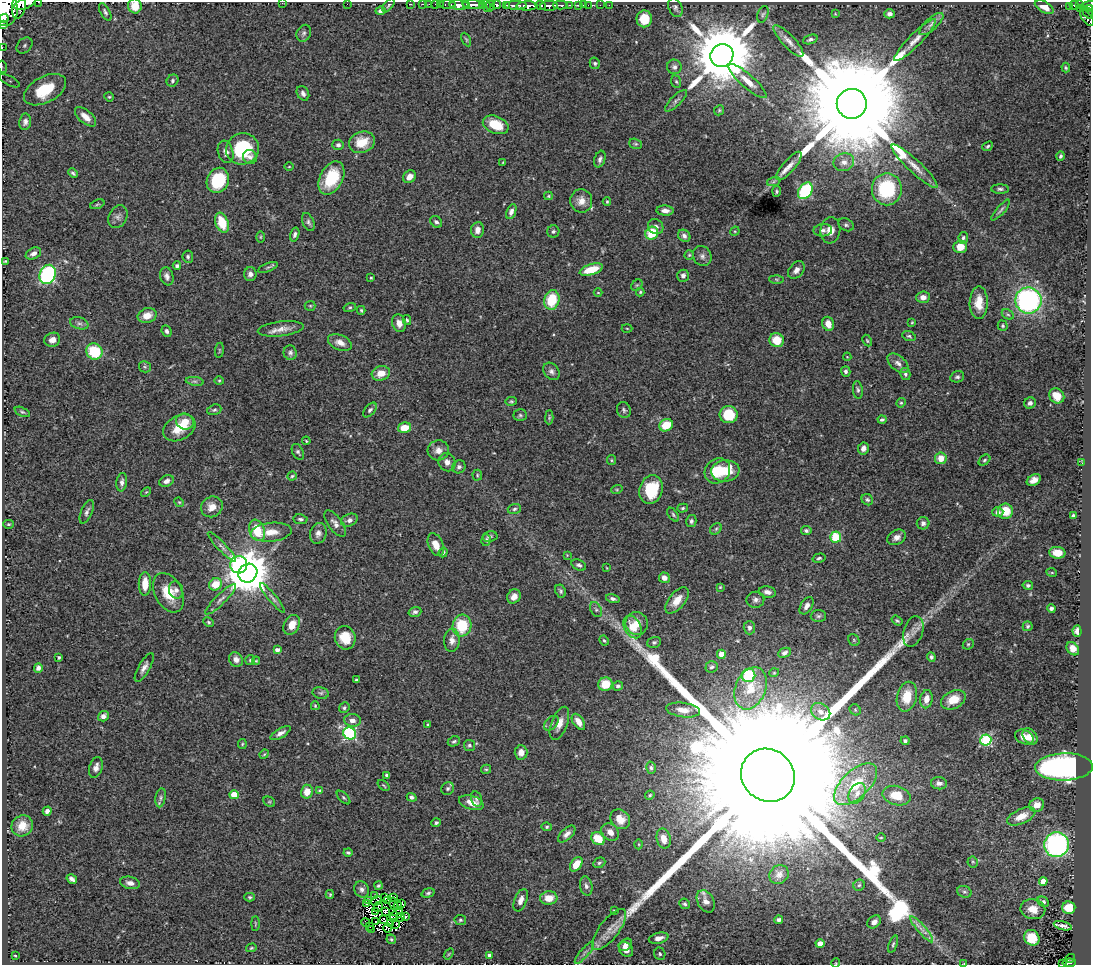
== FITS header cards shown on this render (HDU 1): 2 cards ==
NAXIS1  =                 1089
NAXIS2  =                  963

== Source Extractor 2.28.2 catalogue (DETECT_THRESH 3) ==
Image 1089 x 963 px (HDU 1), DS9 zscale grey, 1 PNG px = 1 image px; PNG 1093 x 967 px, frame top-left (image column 1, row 963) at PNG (2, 2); each listed source drawn as its Kron ellipse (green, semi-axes under 4 px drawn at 4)
Background 0.591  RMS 0.024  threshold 0.0716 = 3 sigma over >= 5 px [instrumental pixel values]
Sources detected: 448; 6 with non-positive FLUX_AUTO (blend fragments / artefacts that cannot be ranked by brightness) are neither listed nor drawn; the other 442 listed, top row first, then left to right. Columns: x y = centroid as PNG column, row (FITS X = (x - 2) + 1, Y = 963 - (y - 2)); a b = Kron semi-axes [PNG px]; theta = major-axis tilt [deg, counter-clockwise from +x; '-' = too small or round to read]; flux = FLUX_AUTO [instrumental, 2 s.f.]
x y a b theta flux
38 2 2 2 - 32
25 3 11 5 22 1000
282 3 2 2 - 6.3
347 4 2 2 - 85
411 4 2 2 - 13
423 4 3 2 - 23
429 4 2 2 - 14
435 4 3 2 - 15
440 4 2 2 - 12
448 4 8 3 0 87
389 5 8 4 49 2.7
459 5 9 4 -2 1200
473 5 11 3 -1 970
486 5 7 3 -64 160
490 5 5 3 - 160
496 5 4 3 - 380
507 5 4 2 - 130
516 5 11 3 0 390
541 5 5 3 - 380
560 5 7 3 -1 230
569 5 3 2 - 57
578 5 4 3 - 43
583 5 3 2 - 4.9
588 5 2 2 - 12
600 5 2 2 - 11
609 5 2 2 - 7.7
1074 5 4 3 - 140
1079 5 4 2 - 69
19 6 13 7 80 1300
135 6 7 6 - 27
466 6 3 2 - 220
482 6 4 3 - 40
527 6 10 4 2 1400
549 6 9 5 4 1200
1070 6 4 3 - 170
1088 6 8 3 15 270
675 7 10 7 -67 4.5
1044 7 10 5 -28 11
1080 8 4 3 - 120
5 9 17 13 -85 3800
1090 9 3 2 - 150
380 11 5 4 - 5.2
105 12 9 4 -60 4.3
1088 13 7 3 -52 120
763 14 8 5 70 3.5
835 14 4 4 - 1.3
889 14 5 4 - 5.3
1087 18 9 4 -50 310
4 19 4 3 - 470
644 19 8 8 - 30
931 24 15 6 42 8.1
2 25 3 2 - 110
304 33 8 7 - 4.6
466 39 7 4 -63 2.2
810 39 7 4 20 3.7
915 40 29 6 45 18
788 41 21 6 -47 11
25 45 9 7 47 6.1
2 48 2 2 - 11
722 55 12 11 - 17000
595 63 6 5 - 2.7
3 67 6 4 -70 2
674 67 7 7 - 5.6
1066 68 5 3 - 1.9
10 81 11 4 -27 4.3
172 81 6 5 - 3.6
748 81 24 7 -41 19
676 82 6 5 - 2.7
45 90 23 13 28 71
303 93 8 6 -61 5.7
109 97 5 4 - 1.8
676 101 14 5 44 5.6
852 104 15 15 - 85000
719 110 5 4 - 2.2
86 117 13 6 -41 14
25 122 8 6 81 5.5
496 125 13 8 -23 39
362 142 13 10 19 33
635 144 6 5 - 2.8
338 145 6 5 - 4.2
988 146 6 4 40 2.5
243 149 16 15 - 89
226 152 11 7 -74 8.7
1060 156 4 4 - 3.3
250 157 7 7 - 6
600 159 8 5 71 5.1
503 162 3 3 - 1.3
844 162 10 8 19 11
789 166 18 6 49 13
914 166 31 6 -43 19
289 167 4 3 - 1.3
73 173 5 3 - 2.8
410 177 7 6 - 11
331 178 18 11 64 66
218 180 13 10 65 88
774 181 7 4 20 3.4
887 189 16 15 - 110
1000 189 9 4 0 3.9
777 191 5 3 - 2.1
805 191 9 6 56 120
548 196 4 4 - 1.7
581 201 12 11 - 15
607 202 4 3 - 1.9
97 204 7 4 20 2.3
1001 210 13 3 49 3.8
665 211 8 5 -4 7.7
511 212 8 4 68 7.5
118 217 12 9 62 7.1
308 222 9 5 -67 4.5
436 222 6 5 - 4.3
222 223 10 6 -69 41
846 225 8 6 -26 3.8
656 227 8 7 - 6.1
477 230 8 6 83 11
823 230 9 6 4 5.9
830 230 13 10 83 16
553 231 6 6 - 3.3
735 231 5 4 - 1.6
652 233 7 6 - 50
295 235 7 4 73 4.3
684 236 7 5 -43 5.8
260 237 6 3 89 1.9
963 238 6 5 - 3.3
960 247 7 6 - 23
33 253 8 5 25 7.5
689 255 5 4 - 1.9
702 256 10 9 - 7.1
188 257 6 5 - 3.7
5 261 3 2 - 1.5
177 266 4 4 - 4.7
268 267 10 3 21 2.9
591 270 12 5 18 37
796 270 10 7 51 8.5
48 274 10 8 64 250
250 274 7 6 - 6.8
167 276 9 6 -73 6.5
683 276 6 5 - 5.9
371 278 3 2 - 1.6
776 279 7 4 -1 2.6
637 285 6 5 - 2.9
640 292 4 4 - 1.9
598 293 4 3 - 1.3
923 297 7 6 - 10
552 300 10 7 76 54
1028 300 13 13 - 310
979 303 16 9 89 24
310 306 5 5 - 2.1
350 307 6 4 15 2.6
361 310 4 3 - 2.1
1008 314 6 4 -29 3
147 316 10 7 19 19
407 320 5 3 - 2.3
912 322 3 3 - 1.5
79 323 9 6 -16 5.4
399 323 9 6 -71 13
828 324 7 5 -74 15
1003 326 5 4 - 2.5
627 328 5 3 - 1.6
281 329 23 7 7 15
167 331 6 4 -65 3.8
909 336 7 4 -19 2.9
52 340 8 7 - 11
777 340 7 7 - 32
867 341 6 4 -63 1.9
340 342 12 7 -23 12
219 350 7 3 82 1.7
94 351 8 7 - 69
290 353 7 6 - 4.4
847 357 4 4 - 1.2
898 363 12 7 -40 8.2
145 367 6 5 - 3
551 371 9 7 -51 6.4
846 371 5 4 - 3.8
381 373 9 7 15 20
905 374 6 5 - 3.8
957 377 7 5 15 3.7
219 380 5 3 - 1.7
195 381 9 4 -8 3.7
858 390 9 5 -83 3.9
1057 396 8 7 - 22
511 401 6 3 9 2.2
901 403 5 4 - 2.2
1030 403 6 5 - 4.9
214 410 7 5 20 3.3
370 410 8 5 49 3.9
624 410 8 7 - 4
22 412 8 4 -24 2.8
520 415 7 5 -2 3.1
729 415 9 8 - 50
549 417 7 3 88 2.1
882 420 4 3 - 2.8
185 422 9 8 - 25
666 425 7 6 - 35
179 428 17 12 29 35
404 428 7 5 12 28
306 441 4 3 - 1.6
863 448 6 5 - 7.5
438 450 10 10 - 12
298 452 8 5 -62 3.6
941 458 6 6 - 20
611 460 5 4 - 1.9
984 460 6 4 40 2.8
447 462 9 8 - 9.2
1082 463 3 2 - 3.2
459 467 7 6 - 4.9
717 471 13 12 - 38
725 471 14 10 6 50
477 475 5 5 - 2.2
292 476 4 4 - 2.1
1034 480 7 5 29 11
166 481 7 5 24 7
122 482 9 5 82 6.3
617 489 6 4 19 2
651 490 14 11 73 71
146 492 6 3 44 1.7
867 500 6 5 - 3.3
179 502 5 4 - 1.9
212 507 11 10 - 17
683 508 5 4 - 2.5
514 509 7 5 19 3.2
1005 511 7 7 - 30
87 512 12 5 67 5.1
998 512 5 5 - 4.8
673 515 8 4 -53 2.9
1074 515 3 3 - 3.5
300 519 7 5 -9 3.5
349 520 8 6 22 6.9
691 521 6 5 - 4.1
335 523 15 7 -53 9.1
923 523 6 6 - 5.9
8 524 5 4 - 2.3
716 529 6 5 - 2.6
257 530 11 7 -70 53
806 531 5 4 - 4.1
271 532 20 9 5 23
318 533 10 8 71 8.5
490 537 8 5 9 4.1
836 537 5 5 - 65
897 537 10 7 29 8.6
486 540 6 4 76 2.7
436 545 12 7 -65 16
222 547 20 4 -46 7.3
443 552 5 4 - 3
1057 553 8 6 -4 19
567 555 4 4 - 1.4
819 558 6 4 16 3.3
239 565 8 8 - 300
579 565 7 5 -25 4.4
607 568 4 2 - 1.1
248 573 10 9 - 5900
1052 573 5 3 - 1.5
664 578 5 5 - 8.7
145 584 12 6 89 26
215 584 7 6 - 32
1028 585 5 4 - 3.2
720 587 4 3 - 1.6
176 590 8 7 - 6.4
561 591 7 5 -63 3.5
767 592 9 5 -11 6.8
168 593 21 13 -63 41
514 596 7 6 - 12
272 598 19 4 -50 6
221 599 21 5 44 9
613 599 7 4 -14 4.2
677 600 15 8 50 18
755 600 9 8 - 6.3
807 606 9 5 58 7.4
1051 608 4 3 - 4.3
596 610 8 5 -63 4.1
415 612 6 5 - 4.6
818 616 7 6 - 3.7
897 621 6 4 -36 2.4
209 622 6 4 -28 2.4
637 623 11 11 - 23
292 625 10 7 61 21
462 626 11 9 76 64
1028 626 5 5 - 2.8
632 627 12 8 -60 19
749 628 7 6 - 5.4
913 631 16 9 73 14
1077 631 5 4 - 8.8
345 638 12 10 -71 32
452 640 11 8 86 12
604 640 5 3 - 2.3
854 640 6 5 - 2.2
654 642 7 5 18 3
968 644 6 5 - 2.2
1073 649 7 5 -49 13
277 650 4 4 - 7.2
784 653 7 4 26 4.6
721 654 4 4 - 30
59 657 3 3 - 2.7
931 657 4 4 - 3.2
236 659 7 6 - 8
250 660 5 5 - 2.4
256 661 4 4 - 1.4
144 667 16 5 60 8.3
712 667 6 5 - 3.6
38 668 5 4 - 6.3
774 673 5 3 - 1.2
749 675 7 6 - 83
356 680 4 3 - 2.4
605 684 7 7 - 36
618 686 5 4 - 4
751 688 22 15 68 39
321 693 8 6 -13 3.8
907 697 15 10 76 38
926 699 9 6 81 14
953 700 13 9 27 28
315 706 4 3 - 2
344 708 5 5 - 2.8
683 710 17 7 -8 15
855 710 6 5 - 2.4
821 712 10 8 -33 11
103 716 5 5 - 7.3
352 720 8 6 -6 8.1
578 722 9 5 -56 15
551 723 9 5 46 4.5
559 723 17 8 69 15
428 725 4 3 - 1.6
280 733 11 5 30 8
350 733 6 6 - 250
1030 736 9 6 -50 12
1024 737 9 7 -27 13
986 740 5 5 - 180
454 741 6 5 - 2.9
905 741 4 4 - 3.4
242 744 5 4 - 1.9
469 745 5 5 - 3.2
521 752 7 6 - 12
264 754 5 4 - 1.8
96 767 11 6 74 8.4
1064 767 29 13 2 670
651 768 6 4 -75 3
486 769 5 4 - 2.1
387 775 3 3 - 2.9
768 775 28 25 -42 330000
939 783 8 6 -4 7
856 784 27 13 44 57
384 785 7 3 -39 1.8
448 788 7 6 - 3.4
320 791 4 4 - 2.3
307 792 7 6 - 20
857 793 11 7 60 10
234 795 4 4 - 33
650 795 5 4 - 1.8
896 796 14 9 -14 28
412 797 5 4 - 3.8
161 798 9 5 80 4.3
344 798 8 4 -45 2.5
476 799 8 5 -76 3.4
269 802 6 4 -28 2.2
471 803 13 6 -17 17
1037 805 7 6 - 16
47 811 4 4 - 5.6
1021 816 15 7 25 24
620 819 11 9 -45 18
436 823 4 4 - 3.2
22 826 11 10 - 18
547 827 5 4 - 2.6
610 832 10 7 -44 11
567 834 11 5 44 7.7
881 838 4 3 - 1.5
598 839 7 6 - 40
664 839 10 7 -77 15
639 844 5 3 - 1.7
1057 845 12 12 - 320
348 853 4 3 - 2.9
973 862 5 5 - 2.4
599 863 6 5 - 2.8
576 864 8 5 55 24
779 874 10 9 - 7.7
72 879 6 4 -33 5.2
1043 881 4 4 - 20
130 883 10 6 -12 8.1
859 885 6 5 - 3.2
379 886 4 3 - 2.9
586 886 9 6 -78 5.8
362 889 8 7 - 5.9
964 892 7 5 -19 3.5
428 893 7 4 16 3
330 894 4 3 - 1.8
374 896 4 2 - 1.2
250 897 5 4 - 2.6
384 897 3 2 - 1.1
393 897 3 2 - 3.7
549 898 8 7 - 24
388 900 2 2 - 2.3
521 900 12 6 67 10
369 901 2 2 - 5.6
376 901 6 2 46 1
706 901 12 8 -61 10
1043 902 6 4 -28 4.7
401 903 4 2 - 0.81
366 904 3 2 - 4
394 904 6 3 -76 1.2
685 904 5 4 - 2.9
398 906 4 2 - 0.63
378 907 5 3 - 3.5
1069 908 6 6 - 36
1033 909 12 10 -9 19
400 910 3 2 - 0.89
376 911 3 2 - 2
385 911 3 2 - 0.87
614 911 4 3 - 1.6
396 914 7 2 29 2.8
401 917 3 2 - 1.3
406 917 3 2 - 3.1
384 919 3 2 - 1.8
393 919 3 2 - 0.83
460 920 6 5 - 2.8
779 920 4 4 - 4
376 921 3 2 - 1.1
366 922 4 3 - 3.2
874 922 7 5 43 7.8
255 923 7 3 -90 1.9
390 923 2 2 - 1.2
396 924 2 2 - 1.9
1063 926 9 3 -15 7.1
370 927 3 2 - 5.7
388 928 4 2 - 2.6
372 929 2 2 - 5.8
609 929 25 9 52 22
922 929 16 4 -49 9.1
659 938 10 5 12 10
1032 938 8 7 - 43
391 939 5 4 - 2.7
820 944 4 4 - 19
893 944 9 4 69 2.8
625 945 7 5 38 9.2
251 948 5 4 - 1.8
626 950 8 6 -51 13
584 953 14 4 50 5.5
449 954 6 3 53 1.6
660 954 6 5 - 3.2
15 955 3 2 - 1.2
489 955 4 4 - 5.6
1070 958 5 3 - 34
836 963 4 4 - 1.6
964 963 3 2 - 1.2
1069 963 6 3 8 120
1062 964 2 2 - 4
At the frame edge (FLAGS 8, measured only in part): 15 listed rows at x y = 38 2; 25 3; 282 3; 19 6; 135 6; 5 9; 1090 9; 1087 18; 2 25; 2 48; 3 67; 836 963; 964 963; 1069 963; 1062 964
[6 non-positive-flux detections neither listed nor drawn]